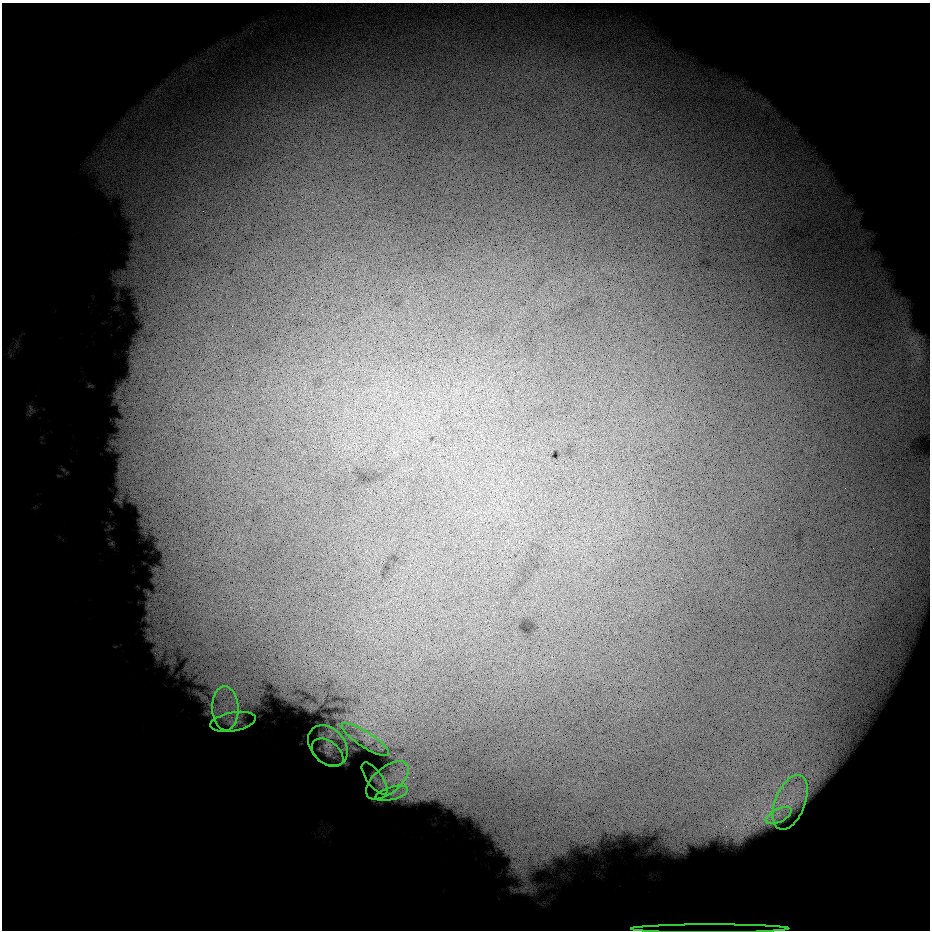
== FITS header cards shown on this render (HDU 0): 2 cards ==
NAXIS1  =                  928 / Length of data axis 1
NAXIS2  =                  928 / Length of data axis 2

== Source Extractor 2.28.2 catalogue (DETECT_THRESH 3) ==
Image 928 x 928 px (HDU 0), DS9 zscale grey, 1 PNG px = 1 image px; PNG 932 x 932 px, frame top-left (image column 1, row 928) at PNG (2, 3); each listed source drawn as its Kron ellipse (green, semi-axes under 4 px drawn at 4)
Background 14000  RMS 3900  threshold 11800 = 3 sigma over >= 5 px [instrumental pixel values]
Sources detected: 11; all 11 listed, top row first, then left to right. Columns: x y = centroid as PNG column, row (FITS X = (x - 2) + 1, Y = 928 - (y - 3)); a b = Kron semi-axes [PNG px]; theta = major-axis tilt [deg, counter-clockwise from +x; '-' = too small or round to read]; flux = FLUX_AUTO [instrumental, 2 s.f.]
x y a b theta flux
225 708 22 13 -87 7.2e+06
233 722 23 9 10 2.4e+06
365 740 28 7 -33 3.3e+06
328 746 23 17 -48 4.3e+06
328 753 18 11 -38 2.6e+06
375 778 19 7 -53 1.5e+06
387 780 25 13 39 5.6e+06
392 793 17 6 16 2.2e+06
790 802 29 15 68 7.4e+06
779 816 14 6 27 2.6e+06
710 929 79 4 0 7.4e+06